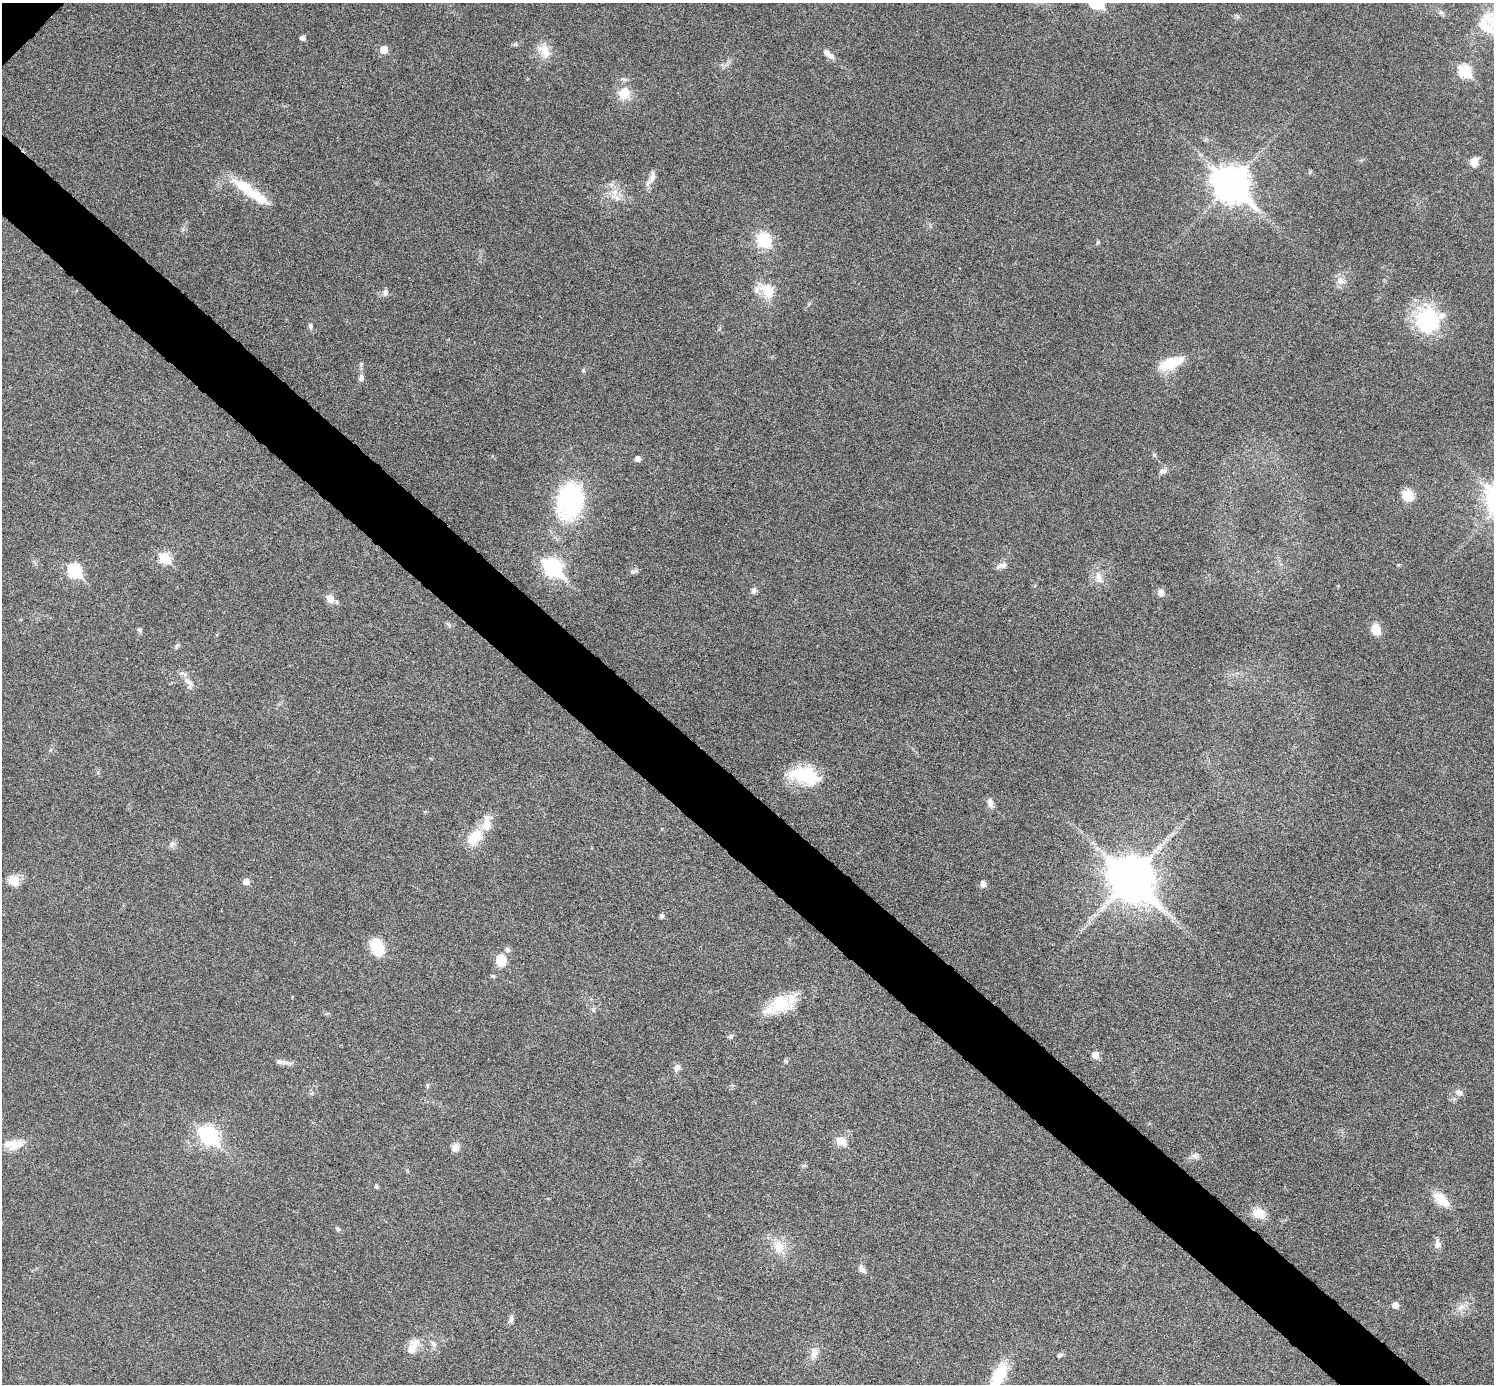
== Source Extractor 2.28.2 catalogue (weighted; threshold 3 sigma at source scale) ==
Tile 6 of 4 x 4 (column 2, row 2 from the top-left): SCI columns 1506-2997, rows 3067-4448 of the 5992 x 5993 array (HDU 1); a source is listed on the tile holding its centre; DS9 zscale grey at full resolution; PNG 1496 x 1386 px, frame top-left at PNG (2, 3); no overlay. Shown black and unused: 5% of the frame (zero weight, under 6 of 11 exposures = <1% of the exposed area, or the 3 px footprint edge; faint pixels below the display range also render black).
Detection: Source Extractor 2.28.2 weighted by HDU 2 'WHT'; one run over the whole footprint, this tile lists its part. Background 0.0216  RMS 0.0026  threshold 0.0105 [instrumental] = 3 sigma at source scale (4.09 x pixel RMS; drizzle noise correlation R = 1.36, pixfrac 0.8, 0.05/0.05 arcsec/px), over >= 5 px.
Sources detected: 82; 1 inside a brighter object's white glare — not listed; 4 inside a brighter listed object's ellipse — not listed separately; the other 77 listed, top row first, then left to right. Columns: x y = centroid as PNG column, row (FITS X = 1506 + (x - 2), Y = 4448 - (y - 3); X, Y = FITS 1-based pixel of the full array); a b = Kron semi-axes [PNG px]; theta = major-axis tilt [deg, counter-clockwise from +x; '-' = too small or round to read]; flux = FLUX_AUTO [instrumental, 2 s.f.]
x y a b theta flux
1484 24 30 17 -66 5.6
302 38 5 4 - 0.88
384 49 5 5 - 4
544 51 22 12 -54 3
831 56 9 7 -39 1
1464 71 7 6 - 19
624 93 16 14 35 3.8
1474 162 11 9 88 1.6
652 177 16 7 82 1.3
1231 183 13 10 -42 430
250 192 54 11 -36 8.5
617 198 7 7 - 0.98
764 240 9 8 - 12
1098 242 6 3 71 0.27
1341 281 11 9 -36 1.5
768 290 22 18 -64 4.8
385 292 9 6 -88 0.73
1427 320 33 31 78 16
310 326 7 5 -79 0.54
1171 363 27 12 21 7.3
361 378 9 7 72 0.82
638 458 5 5 - 1.4
1162 471 10 6 6 0.74
1408 495 10 9 - 5
569 501 34 23 81 32
164 558 6 6 - 12
1003 565 13 8 13 1.2
553 567 9 7 -43 66
75 571 7 6 - 23
632 571 7 4 -19 0.45
1099 578 17 8 -73 2
754 590 7 6 - 0.78
1161 592 8 8 - 1.2
330 599 11 8 -53 1.7
449 625 7 4 -55 0.4
1376 629 11 8 -74 3.4
139 630 7 5 -30 0.36
177 646 7 4 45 0.4
190 683 14 6 -63 1.2
803 775 36 17 -6 11
990 803 13 8 -78 1.2
475 837 24 14 45 5.6
172 844 8 6 68 0.71
1131 878 15 12 -44 910
13 881 14 11 -26 2.4
246 881 5 5 - 1.9
983 884 7 5 -56 1.2
661 916 5 4 - 0.55
377 947 17 12 -64 7.1
501 960 15 12 -90 3.2
780 1004 29 24 22 8.1
731 1036 7 4 32 0.42
1095 1055 5 5 - 3.3
786 1061 6 4 -70 0.29
279 1062 9 7 -2 0.8
677 1068 10 7 57 0.88
1459 1092 9 7 -11 0.91
209 1135 9 7 -42 70
841 1141 6 5 - 7.4
13 1145 26 12 -1 3.5
455 1147 9 9 - 1.5
1195 1156 10 7 -7 0.92
803 1165 6 4 1 0.36
376 1186 5 5 - 0.36
1441 1199 18 9 -45 4.9
1259 1213 12 11 - 3.6
1438 1244 10 7 -88 1.3
779 1246 17 13 -87 3.6
862 1269 13 6 -48 0.97
1395 1305 5 5 - 2.2
1461 1307 12 5 26 1.1
511 1319 9 6 83 0.77
433 1344 9 6 -50 0.76
412 1347 19 11 63 2.7
814 1353 16 9 78 1.8
1060 1355 8 4 35 0.42
999 1376 32 13 64 9.1
Isophote crosses this tile's border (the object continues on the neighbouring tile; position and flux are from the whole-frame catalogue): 1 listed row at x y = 999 1376
Unlisted compact peaks at least as high as the median listed source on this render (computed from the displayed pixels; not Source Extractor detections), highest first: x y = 583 370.